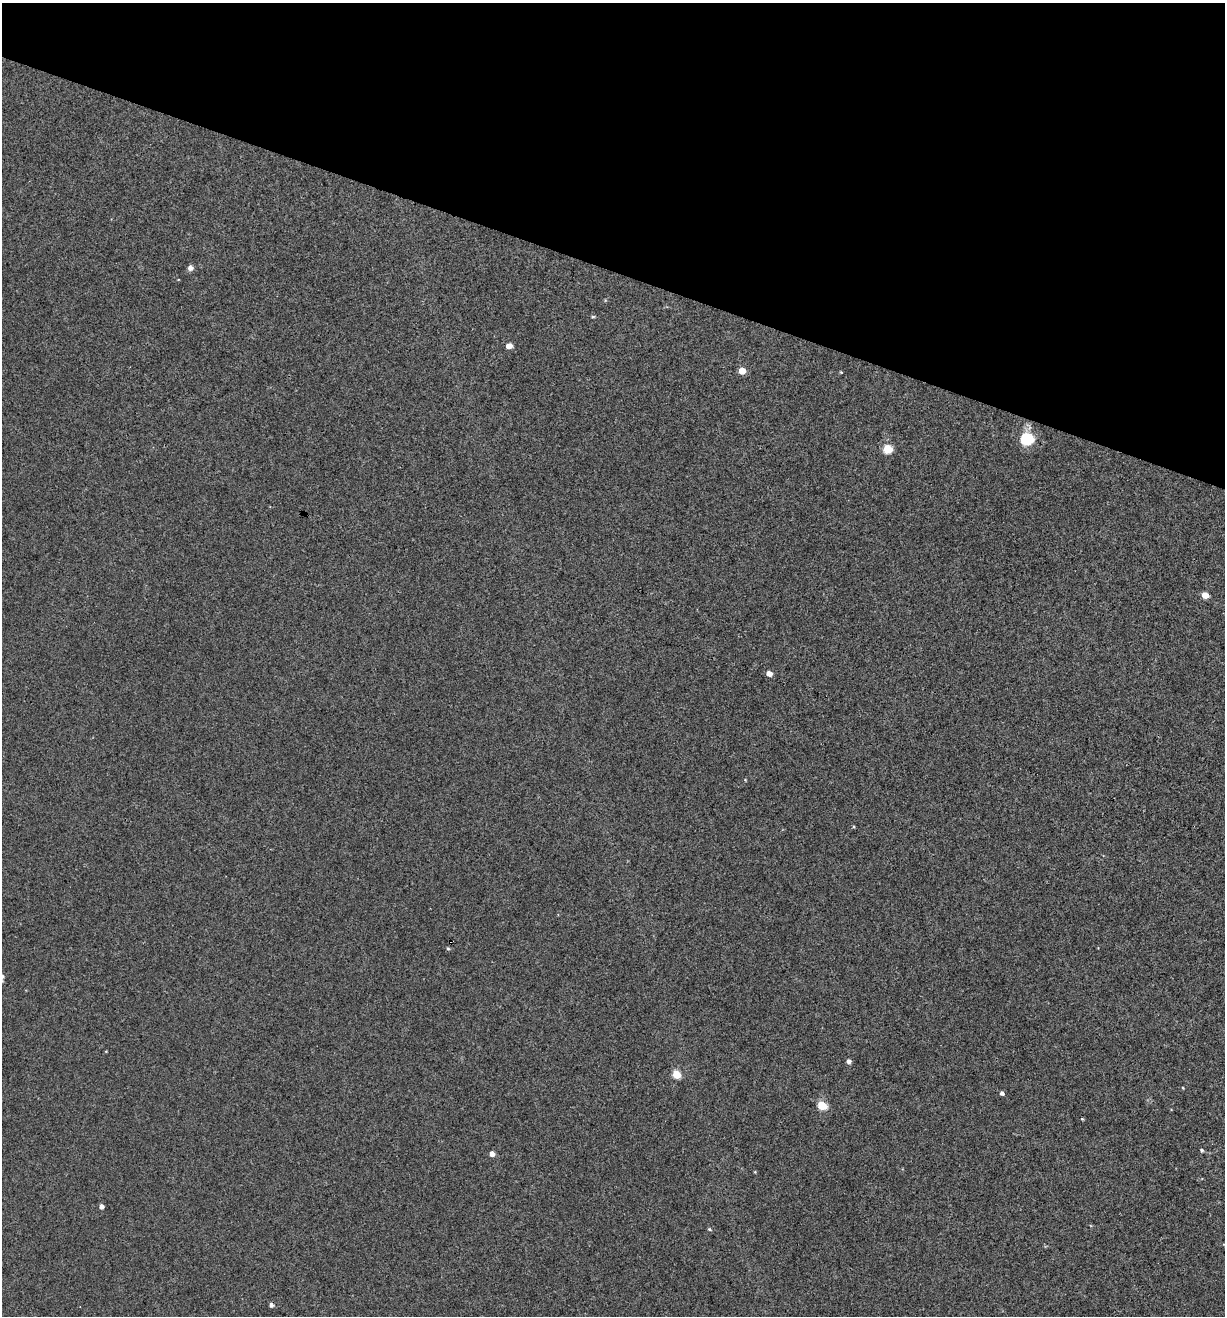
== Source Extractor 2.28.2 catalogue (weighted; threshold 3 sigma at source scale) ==
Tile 2 of 4 x 4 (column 2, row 1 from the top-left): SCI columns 1349-2571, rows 3946-5259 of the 5271 x 5259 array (HDU 1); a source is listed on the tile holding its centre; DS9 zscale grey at full resolution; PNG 1227 x 1318 px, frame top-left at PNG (2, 3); no overlay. Shown black and unused: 21% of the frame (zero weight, under 3 of 4 exposures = <1% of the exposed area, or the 3 px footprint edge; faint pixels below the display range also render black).
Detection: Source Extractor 2.28.2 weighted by HDU 2 'WHT'; one run over the whole footprint, this tile lists its part. Background 0.00115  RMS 0.0035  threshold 0.016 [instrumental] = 3 sigma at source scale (4.5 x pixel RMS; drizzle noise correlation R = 1.50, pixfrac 1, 0.05/0.05 arcsec/px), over >= 5 px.
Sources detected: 20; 1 cosmic-ray / hot-pixel residue — not listed; the other 19 listed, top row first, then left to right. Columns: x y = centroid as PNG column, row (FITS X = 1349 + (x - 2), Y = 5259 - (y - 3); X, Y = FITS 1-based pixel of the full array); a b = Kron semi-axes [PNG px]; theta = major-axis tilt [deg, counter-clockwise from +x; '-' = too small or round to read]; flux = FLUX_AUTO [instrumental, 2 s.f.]
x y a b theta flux
190 268 7 6 - 1.3
593 317 5 3 - 0.38
509 346 5 4 - 3.3
742 371 5 5 - 5.8
841 372 4 4 - 0.27
1027 439 6 6 - 41
888 449 5 5 - 14
1205 595 5 4 - 5.4
769 673 5 4 - 2.6
854 827 4 3 - 0.32
448 948 4 4 - 0.43
849 1061 5 4 - 1.4
676 1074 5 5 - 10
1002 1093 4 4 - 1.1
822 1106 5 5 - 15
1201 1150 4 4 - 0.53
492 1154 5 4 - 2
102 1206 4 4 - 1.3
709 1229 5 4 - 0.46